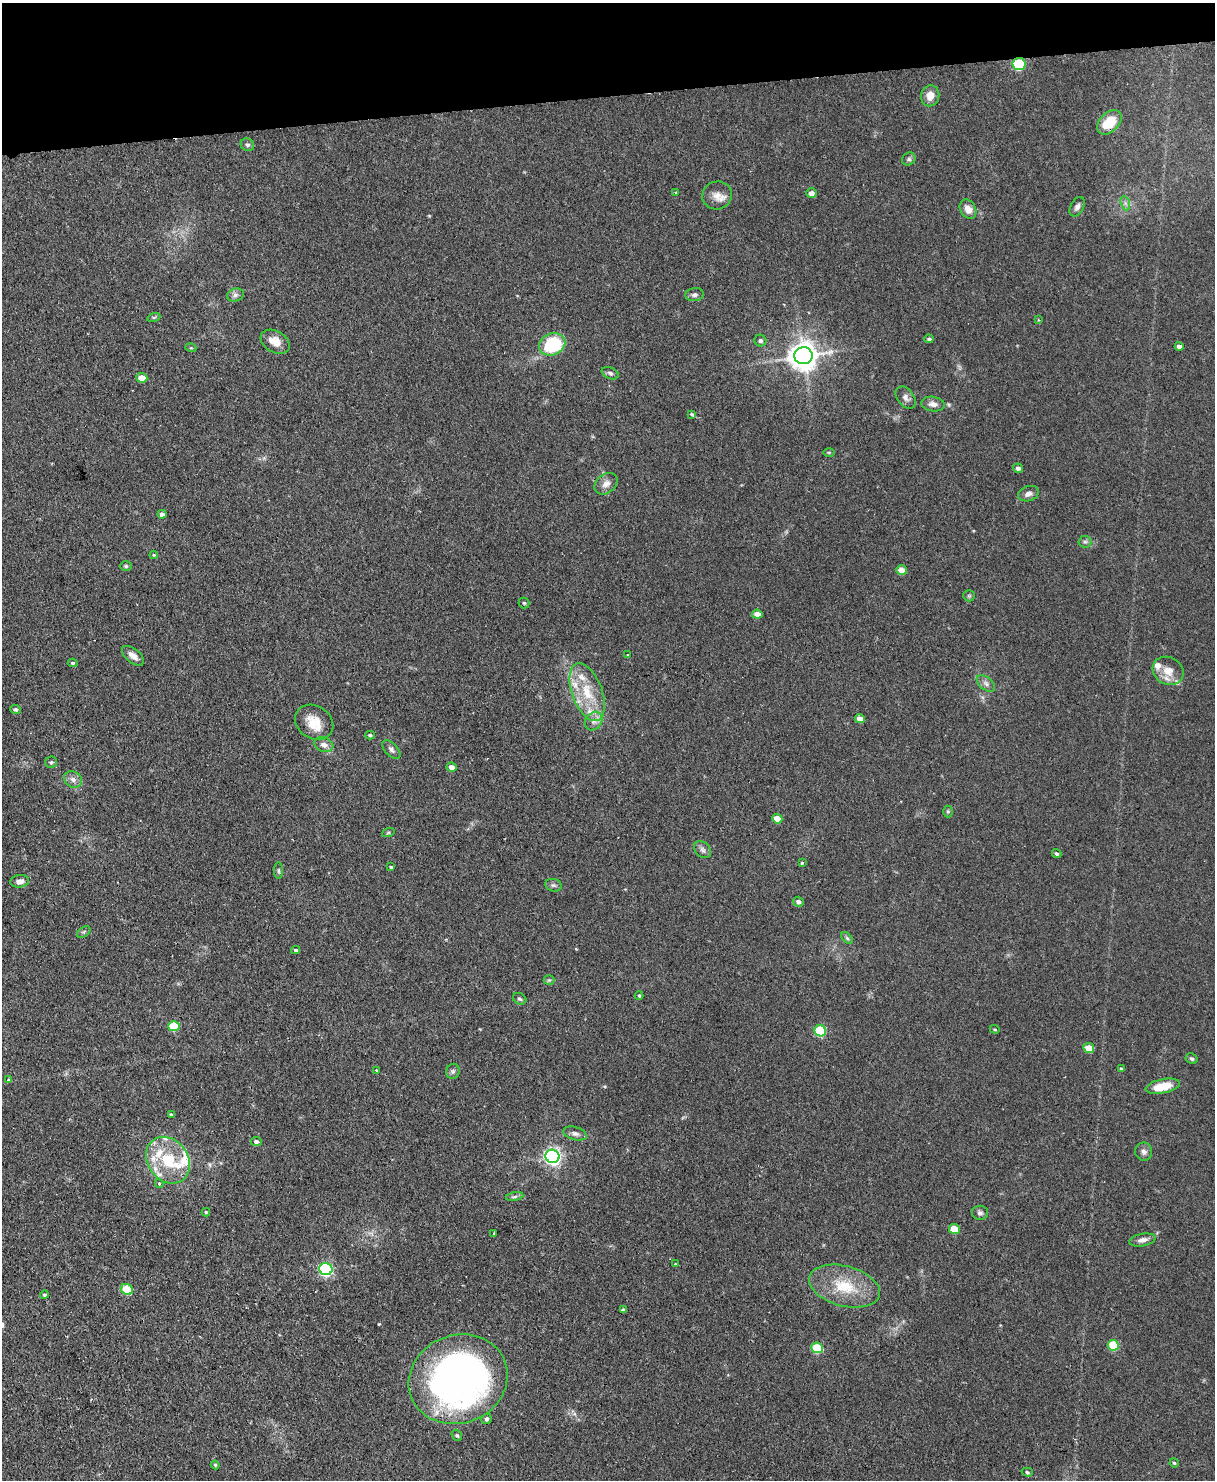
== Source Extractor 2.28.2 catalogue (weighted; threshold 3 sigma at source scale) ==
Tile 3 of 4 x 3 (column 3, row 1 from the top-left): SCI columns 2483-3695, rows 3111-4588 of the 4965 x 4853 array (HDU 1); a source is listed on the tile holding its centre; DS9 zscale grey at full resolution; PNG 1217 x 1482 px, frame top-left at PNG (2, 3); each listed source drawn as its Kron ellipse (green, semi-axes under 4 px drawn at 4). Shown black and unused: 6% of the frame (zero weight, under 2 of 3 exposures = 3% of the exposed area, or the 3 px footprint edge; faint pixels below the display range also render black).
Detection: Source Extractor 2.28.2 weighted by HDU 2 'WHT'; one run over the whole footprint, this tile lists its part. Background 0.14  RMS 0.0068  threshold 0.0305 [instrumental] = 3 sigma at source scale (4.5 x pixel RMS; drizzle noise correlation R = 1.50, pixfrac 1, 0.05/0.05 arcsec/px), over >= 5 px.
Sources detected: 121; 12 inside a brighter listed object's ellipse — not listed separately; the other 109 listed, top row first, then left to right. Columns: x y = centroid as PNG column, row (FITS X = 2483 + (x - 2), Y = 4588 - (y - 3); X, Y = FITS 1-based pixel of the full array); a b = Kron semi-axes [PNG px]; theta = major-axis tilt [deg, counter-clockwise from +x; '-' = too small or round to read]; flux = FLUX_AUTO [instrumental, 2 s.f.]
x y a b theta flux
1019 64 6 6 - 47
930 96 10 9 - 6.3
1109 122 14 9 45 17
247 145 7 6 - 1.5
909 159 7 6 - 1.5
675 193 3 2 - 0.56
811 193 5 5 - 3.6
717 195 15 14 - 6.5
1125 203 7 4 -71 1.7
1077 207 10 6 61 2.5
968 209 10 7 -58 5.9
235 295 8 6 16 2.1
695 295 9 6 7 2
154 317 6 4 18 0.97
1038 320 3 3 - 0.56
929 339 5 4 - 1.3
760 341 6 5 - 1.5
275 342 15 10 -30 8.4
552 344 13 11 23 46
1179 346 5 4 - 2.6
191 348 5 3 - 0.67
803 356 9 8 - 890
610 373 9 5 -24 1.7
142 378 5 5 - 8.6
906 398 12 8 -52 2.9
933 404 12 7 -9 3.8
692 414 3 3 - 1.6
829 452 6 4 0 0.72
1018 468 5 4 - 2.3
606 484 13 9 38 4.5
1028 494 11 7 18 3.1
162 514 4 4 - 2.2
1085 542 6 5 - 1.3
154 555 4 4 - 0.67
126 566 6 5 - 1
902 570 5 4 - 7.7
969 596 6 5 - 0.97
524 603 5 5 - 0.97
757 614 5 4 - 7.4
628 655 3 2 - 0.44
133 656 13 7 -39 3.8
73 663 5 3 - 0.94
1168 671 16 13 -29 8.2
986 683 11 6 -38 2.6
587 692 30 15 -70 23
15 709 5 4 - 1.3
860 719 5 4 - 5.6
594 721 10 8 52 3.8
314 722 20 16 -33 12
370 735 5 4 - 0.85
324 745 10 7 -19 4
391 750 11 6 -46 2.1
51 762 6 5 - 1.1
451 767 5 4 - 3.9
73 779 9 7 -28 3.1
948 811 6 5 - 0.89
777 819 5 4 - 11
388 833 6 4 19 0.84
702 850 10 7 -44 2.3
1057 854 5 4 - 1.1
802 863 3 3 - 1.1
391 867 4 3 - 1
279 871 8 4 -90 1.1
20 881 9 6 6 3.5
553 885 8 6 -14 1.6
798 902 5 5 - 2
84 932 7 5 34 1.1
847 938 7 4 -45 1.1
296 950 4 3 - 1.1
549 980 5 5 - 0.95
639 995 4 4 - 0.7
520 999 7 5 -31 1.2
174 1026 6 5 - 24
995 1029 5 4 - 0.68
820 1031 6 5 - 43
1089 1048 5 5 - 11
1192 1059 6 5 - 1.1
1121 1069 4 3 - 0.96
376 1070 4 2 - 0.44
453 1071 7 7 - 1.7
8 1080 4 4 - 1.6
1163 1086 17 7 12 14
171 1114 4 4 - 0.98
575 1133 12 6 -16 2.6
256 1141 5 4 - 1.9
1144 1152 9 8 - 2.5
552 1156 7 6 - 240
168 1160 25 20 -54 30
159 1183 4 3 - 1
515 1197 9 4 9 1.4
206 1212 4 4 - 0.7
980 1213 8 7 - 1.9
954 1229 5 5 - 14
494 1233 3 3 - 0.87
1142 1240 13 6 11 3.2
675 1264 2 2 - 0.49
326 1269 7 6 - 130
844 1286 36 20 -15 26
127 1289 6 5 - 28
44 1295 4 4 - 1.1
623 1310 4 4 - 1.6
1113 1345 5 5 - 30
817 1348 6 5 - 30
458 1379 50 44 21 310
486 1419 5 5 - 1.6
457 1435 6 5 - 1.2
1174 1463 5 4 - 0.85
215 1465 4 4 - 0.69
1027 1472 6 4 -17 1
Overlapping masked pixels (flux is a lower limit): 2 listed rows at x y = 1019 64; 458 1379